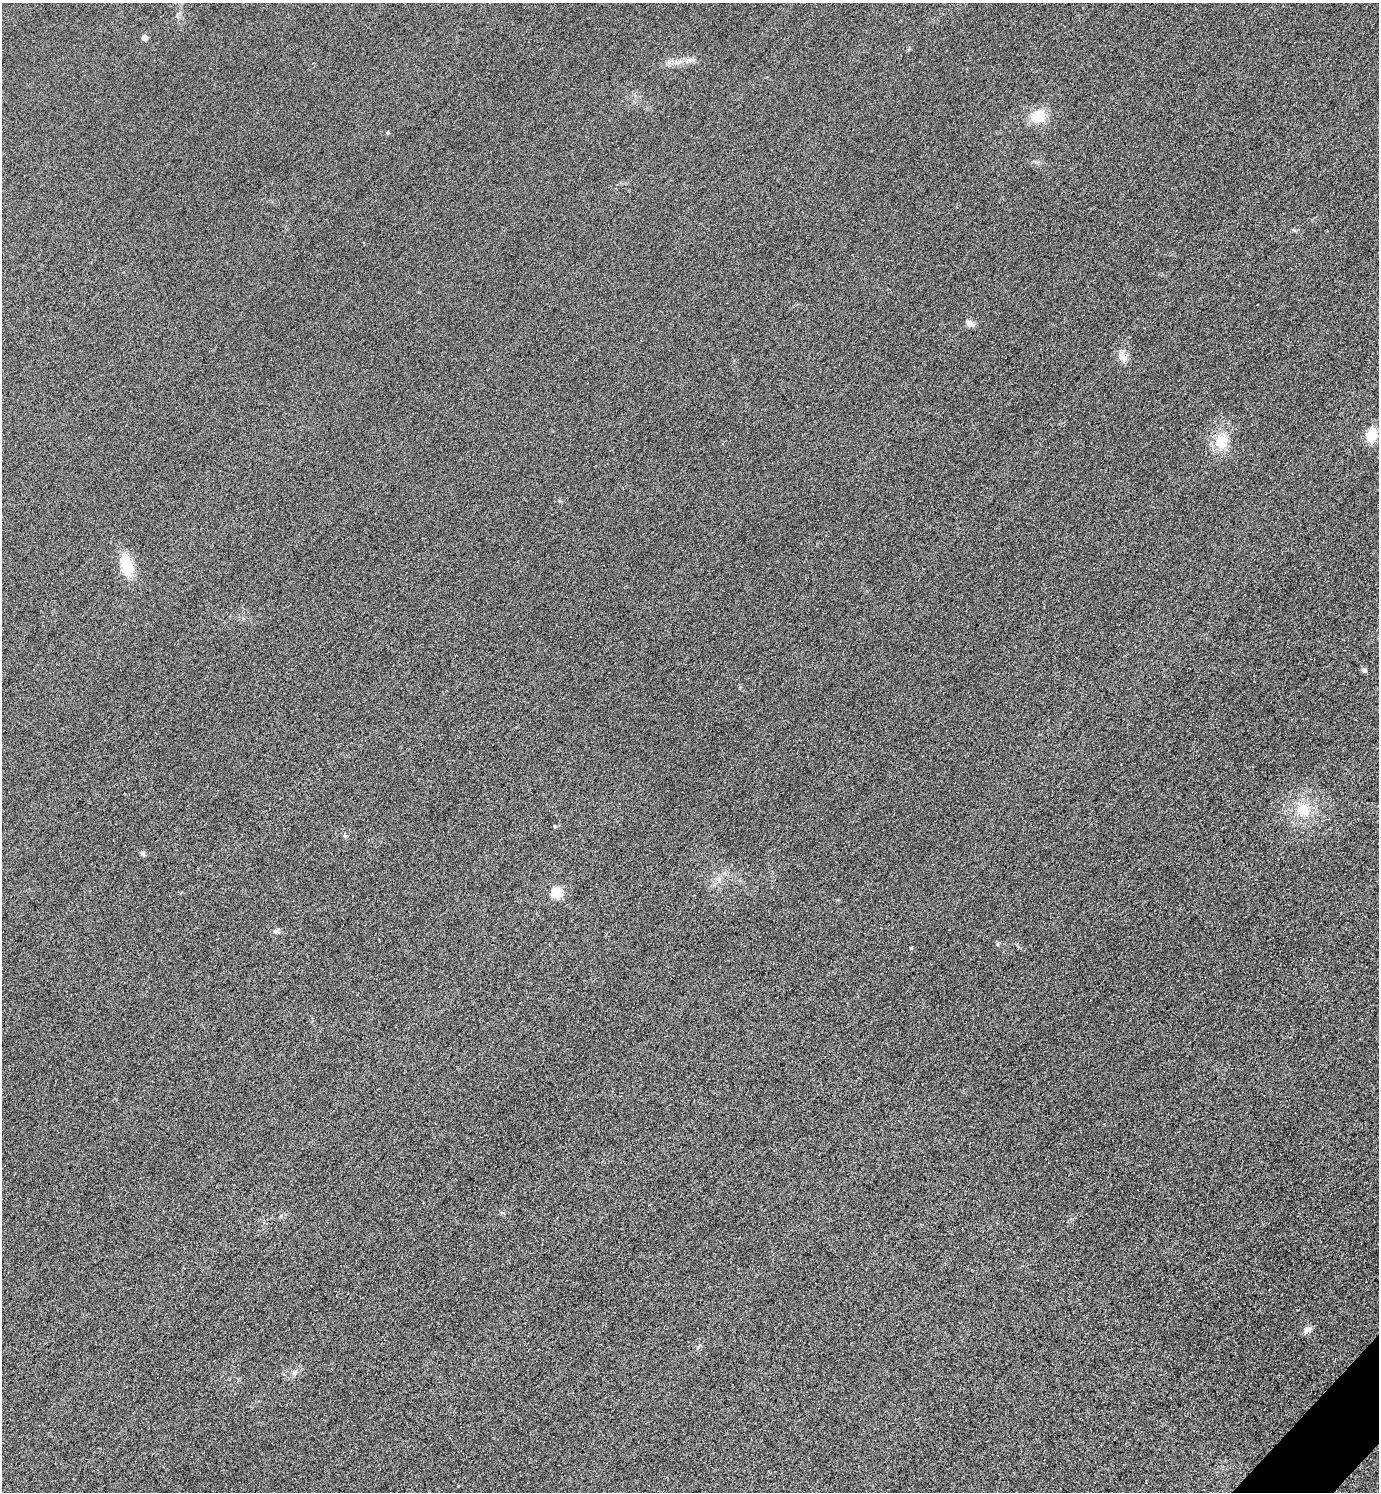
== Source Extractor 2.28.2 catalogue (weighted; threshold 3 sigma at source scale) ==
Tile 6 of 4 x 4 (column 2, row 2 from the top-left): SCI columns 1704-3080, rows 3010-4499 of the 6018 x 6018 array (HDU 1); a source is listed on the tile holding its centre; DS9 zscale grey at full resolution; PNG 1381 x 1494 px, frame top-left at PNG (2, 3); no overlay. Shown black and unused: <1% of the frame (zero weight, under 3 of 4 exposures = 3% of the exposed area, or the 3 px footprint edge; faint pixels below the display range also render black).
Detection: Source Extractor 2.28.2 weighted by HDU 2 'WHT'; one run over the whole footprint, this tile lists its part. Background 0.0749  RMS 0.017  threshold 0.0778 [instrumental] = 3 sigma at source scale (4.5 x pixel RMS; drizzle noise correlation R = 1.50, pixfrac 1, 0.05/0.05 arcsec/px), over >= 5 px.
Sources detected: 15; all 15 listed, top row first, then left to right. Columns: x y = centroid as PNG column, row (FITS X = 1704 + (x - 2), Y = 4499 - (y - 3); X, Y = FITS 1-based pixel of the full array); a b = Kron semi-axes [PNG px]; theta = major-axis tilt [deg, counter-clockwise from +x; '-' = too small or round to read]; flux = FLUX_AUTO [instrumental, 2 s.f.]
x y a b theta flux
144 38 5 5 - 10
1038 116 15 12 5 42
388 133 4 4 - 2.4
970 323 9 7 -20 9.4
1125 359 9 6 69 7.4
1371 435 13 10 66 34
1221 441 20 17 65 39
127 565 29 14 -77 40
1364 670 5 5 - 6.7
1303 810 18 16 -16 38
143 853 7 6 - 3.6
556 893 6 6 - 110
275 931 8 5 -25 4.1
1307 1330 9 7 29 9.9
295 1373 7 6 - 4.5
Unlisted compact peaks at least as high as the median listed source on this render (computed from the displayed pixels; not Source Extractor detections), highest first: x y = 911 948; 554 826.